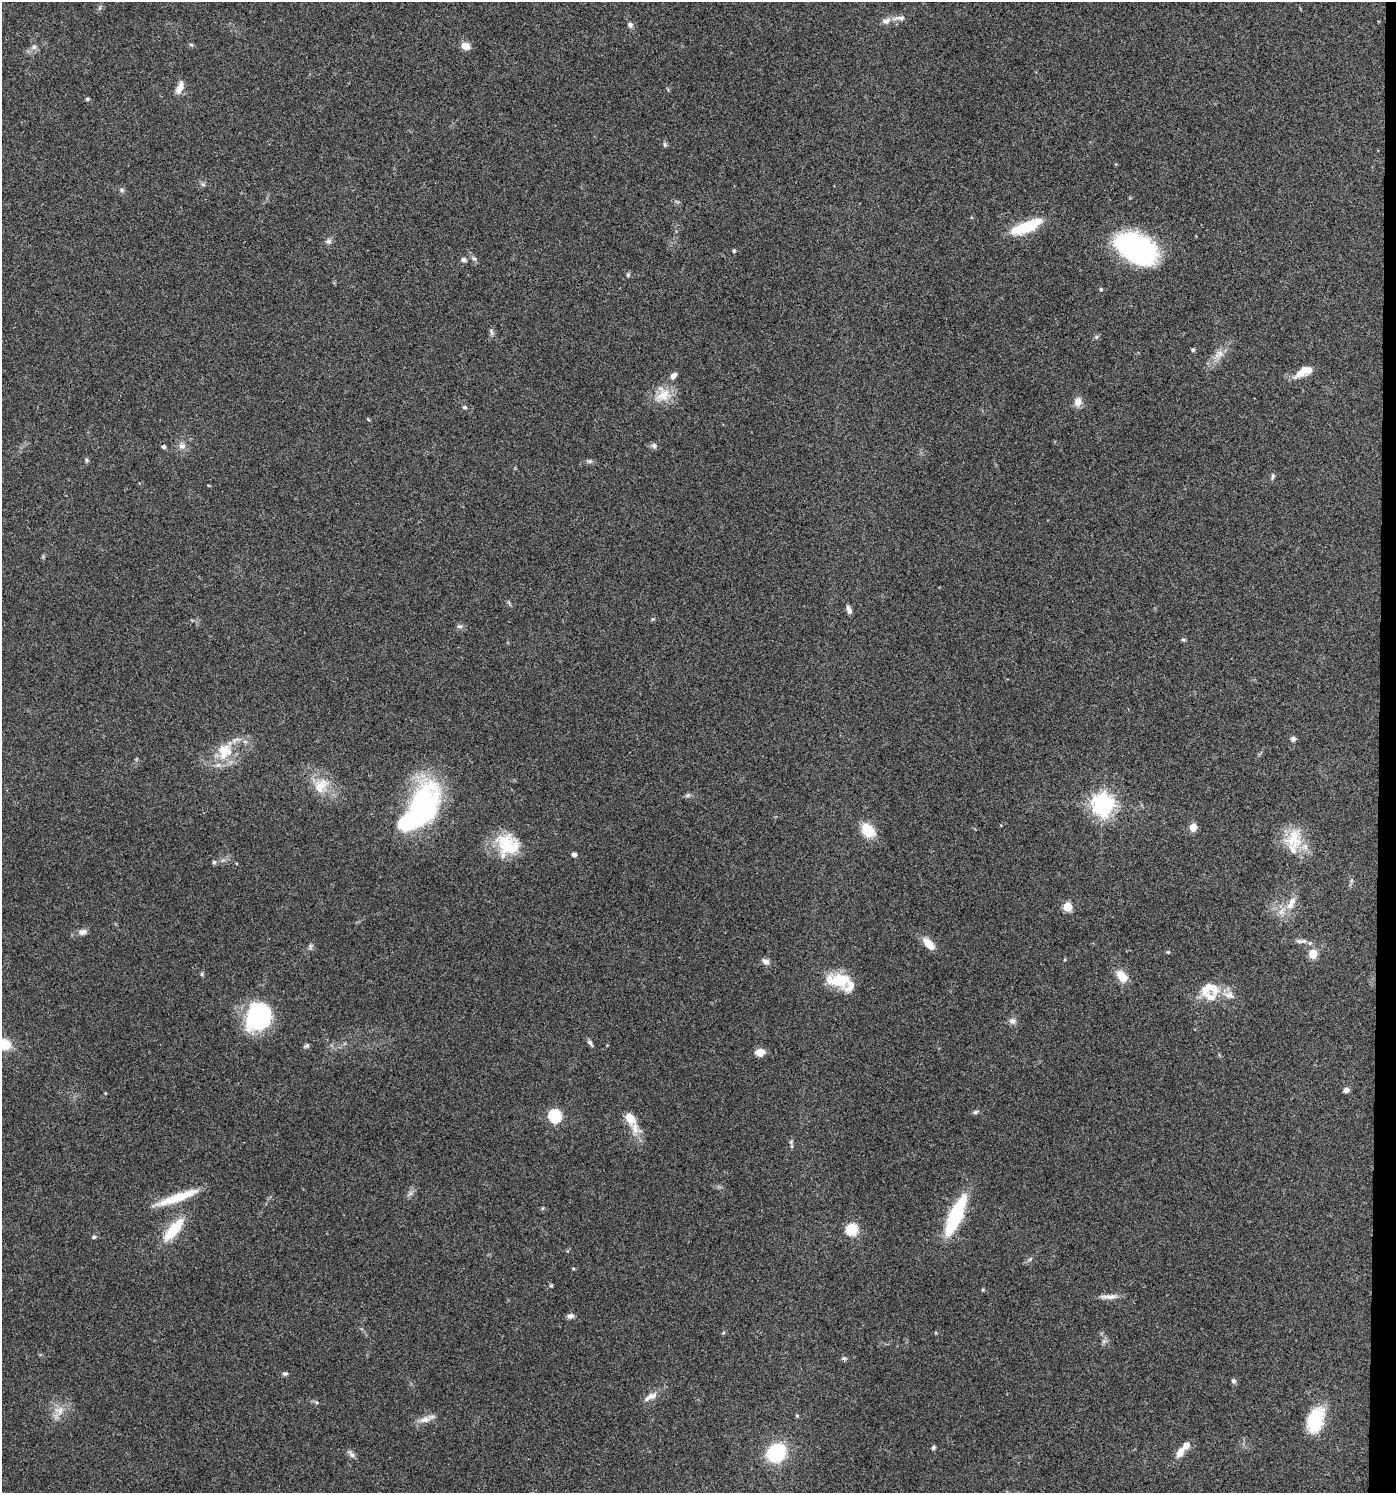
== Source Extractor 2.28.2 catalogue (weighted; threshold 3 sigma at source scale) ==
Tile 6 of 3 x 3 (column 3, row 2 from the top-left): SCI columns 2894-4287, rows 1496-2986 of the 4500 x 4479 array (HDU 1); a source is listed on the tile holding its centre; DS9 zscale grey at full resolution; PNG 1398 x 1495 px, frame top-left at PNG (2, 2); no overlay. Shown black and unused: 1% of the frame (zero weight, under 3 of 4 exposures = <1% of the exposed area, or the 3 px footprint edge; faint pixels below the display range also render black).
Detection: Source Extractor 2.28.2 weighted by HDU 2 'WHT'; one run over the whole footprint, this tile lists its part. Background 0.0804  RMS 0.0056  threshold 0.0252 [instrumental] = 3 sigma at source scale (4.5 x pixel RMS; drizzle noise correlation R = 1.50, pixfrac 1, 0.05/0.05 arcsec/px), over >= 5 px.
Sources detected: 106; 2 cosmic-ray / hot-pixel residue — not listed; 7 inside a brighter listed object's ellipse — not listed separately; the other 97 listed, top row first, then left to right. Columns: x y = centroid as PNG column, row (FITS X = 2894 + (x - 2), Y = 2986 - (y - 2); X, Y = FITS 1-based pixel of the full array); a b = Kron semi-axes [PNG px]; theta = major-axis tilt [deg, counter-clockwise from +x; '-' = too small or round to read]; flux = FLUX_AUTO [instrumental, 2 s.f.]
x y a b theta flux
899 18 21 6 5 3.5
630 25 7 6 - 1.7
191 45 6 5 - 0.86
465 46 9 7 -23 5.3
34 47 8 6 16 1.8
180 87 15 7 67 4.9
87 99 4 3 - 0.94
665 144 6 5 - 1.1
203 184 7 4 -1 0.97
121 190 6 5 - 1.1
1026 227 36 11 22 24
328 241 8 7 - 1.7
1136 248 32 19 -28 140
734 251 4 4 - 0.73
474 259 7 5 -29 1.2
464 260 7 6 - 1.5
628 275 6 4 70 0.82
1101 289 4 4 - 0.83
491 332 10 4 -67 1.3
1193 350 5 5 - 0.8
1220 353 11 9 -10 3.6
1303 372 23 9 27 8.4
673 376 9 6 51 2.4
663 395 22 20 41 11
1078 402 12 10 85 3.9
464 407 6 4 -16 0.96
182 446 10 9 - 2.9
654 446 7 7 - 1.6
86 460 6 4 -52 0.93
589 461 7 5 0 1.2
1273 476 9 4 76 1.1
849 610 9 5 -72 2.5
653 619 5 5 - 0.67
459 626 8 5 -4 1.3
1183 640 6 5 - 0.94
1293 739 6 6 - 1.7
224 751 24 21 73 16
321 786 24 17 48 11
688 795 6 5 - 1.1
1103 804 8 7 - 400
421 807 41 19 56 170
1193 827 5 5 - 13
868 830 20 14 -47 11
1293 839 29 22 75 17
508 845 29 25 -42 23
574 854 7 5 -14 1.4
214 862 6 5 - 0.86
1291 903 21 9 63 7.2
1067 907 5 5 - 21
83 932 11 7 20 2.4
1299 941 9 6 -15 1.7
928 944 16 8 -46 7.2
310 946 8 5 -73 1.2
1168 952 4 4 - 0.52
1313 954 5 5 - 22
765 961 9 7 -28 2.5
202 974 6 4 89 0.76
1122 976 16 10 -54 7.6
839 980 30 16 -3 19
1210 997 34 23 49 14
258 1017 31 26 63 48
1012 1021 9 8 - 2.3
590 1043 11 4 -53 1.4
307 1046 6 6 - 1.1
760 1052 10 8 9 5
1346 1090 6 5 - 2.3
105 1093 4 3 - 0.49
975 1112 7 5 18 1.1
555 1116 6 6 - 67
630 1118 11 8 -54 8.4
635 1128 19 10 -79 6.8
791 1142 6 5 - 0.88
410 1193 7 4 -72 1.2
177 1197 53 8 20 17
955 1216 43 12 66 43
852 1229 6 6 - 44
173 1230 36 12 50 17
94 1237 5 5 - 1.1
1030 1259 7 4 46 0.98
573 1268 4 4 - 0.59
551 1286 6 4 1 0.67
983 1290 4 4 - 0.63
1109 1297 22 6 2 4
570 1316 9 6 7 2
723 1333 5 3 - 0.64
285 1373 7 5 0 1.2
1234 1381 6 6 - 1.1
651 1396 16 8 16 3.9
316 1402 5 5 - 0.83
60 1410 14 8 75 4.9
797 1416 5 4 - 0.73
425 1420 18 9 12 4.5
1315 1420 31 18 71 24
933 1447 6 5 - 1
1180 1452 11 7 62 5
776 1453 17 15 45 36
351 1454 13 6 -50 2.1